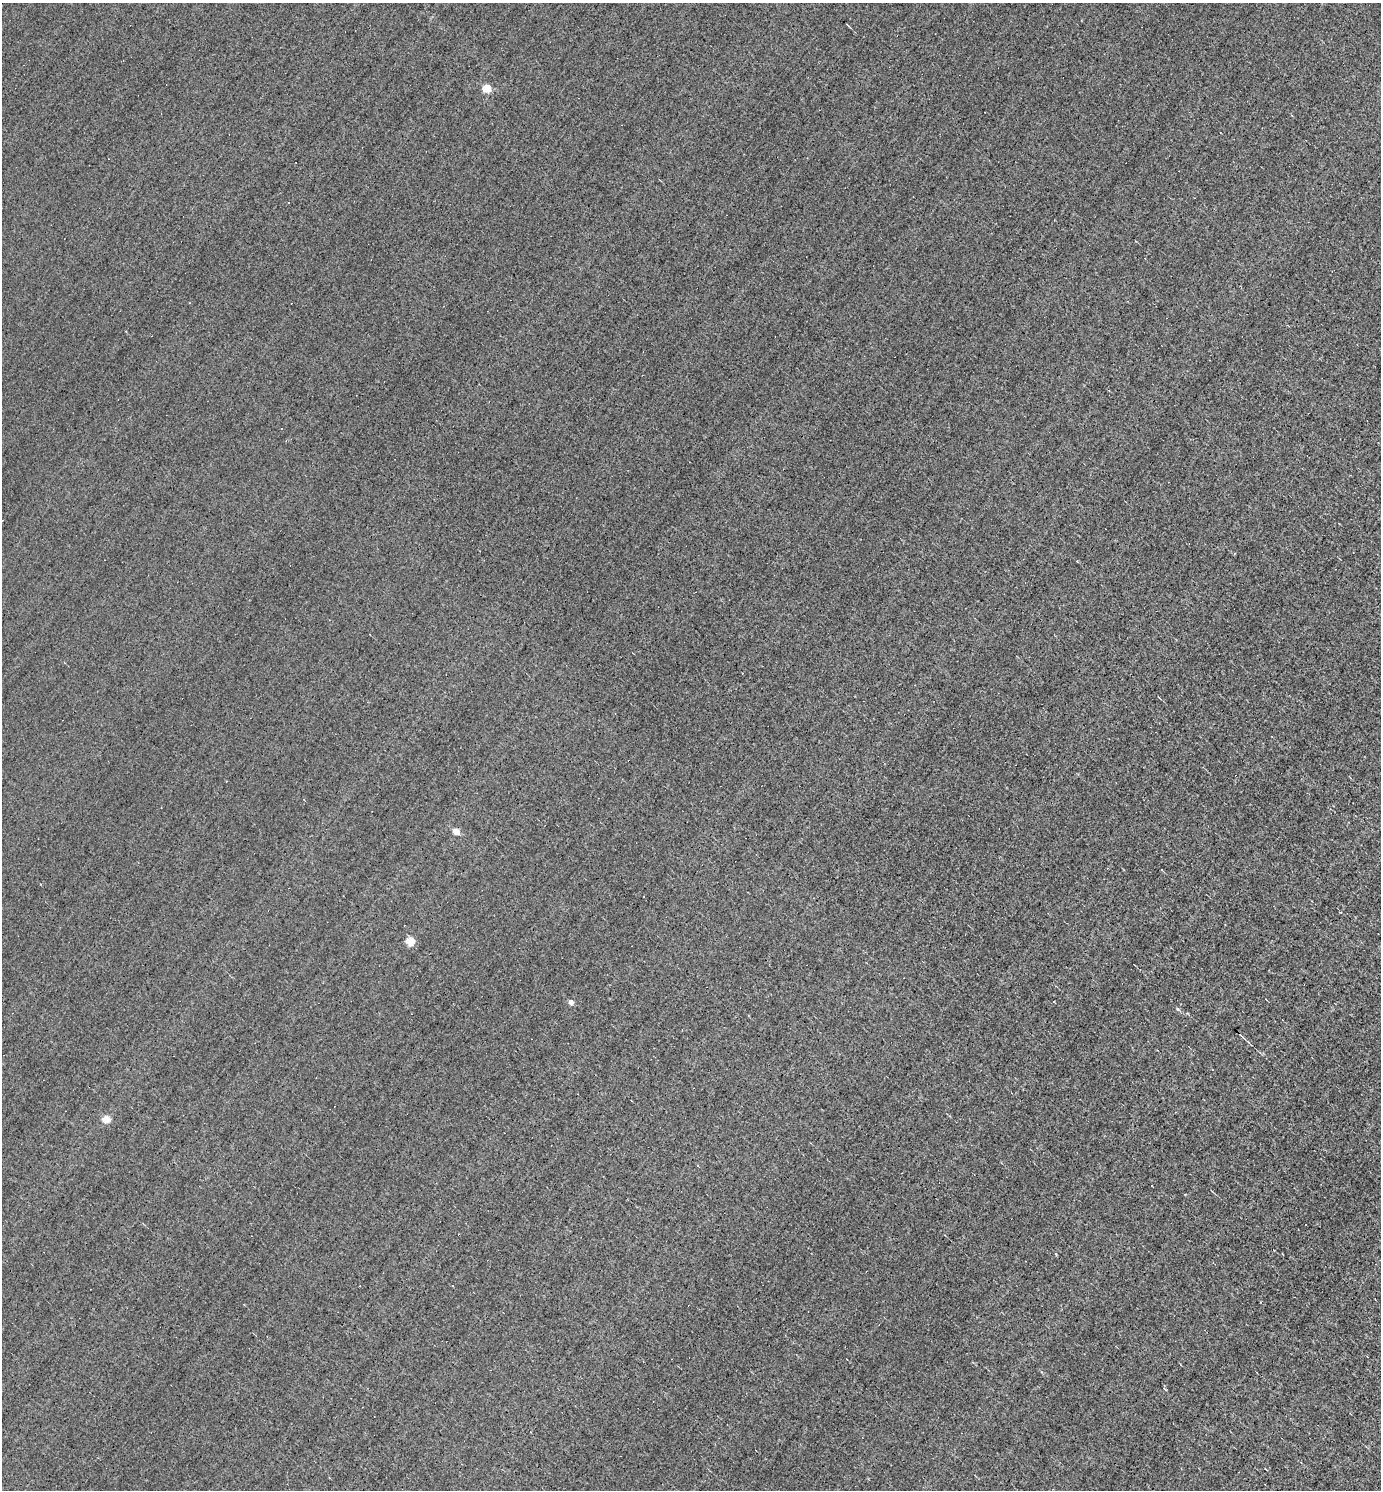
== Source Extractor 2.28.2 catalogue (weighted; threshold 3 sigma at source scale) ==
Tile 6 of 4 x 4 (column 2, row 2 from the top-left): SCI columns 1527-2905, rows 2977-4464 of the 5953 x 5952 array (HDU 1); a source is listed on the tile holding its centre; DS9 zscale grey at full resolution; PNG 1383 x 1492 px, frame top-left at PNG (2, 3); no overlay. Shown black and unused: <1% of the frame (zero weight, under 3 of 5 exposures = <1% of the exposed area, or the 3 px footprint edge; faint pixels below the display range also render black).
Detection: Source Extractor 2.28.2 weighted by HDU 2 'WHT'; one run over the whole footprint, this tile lists its part. Background -0.00175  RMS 0.045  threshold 0.202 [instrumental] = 3 sigma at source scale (4.5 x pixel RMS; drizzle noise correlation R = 1.50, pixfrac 1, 0.05/0.05 arcsec/px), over >= 5 px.
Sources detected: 20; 8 cosmic-ray / hot-pixel residue — not listed; the other 12 listed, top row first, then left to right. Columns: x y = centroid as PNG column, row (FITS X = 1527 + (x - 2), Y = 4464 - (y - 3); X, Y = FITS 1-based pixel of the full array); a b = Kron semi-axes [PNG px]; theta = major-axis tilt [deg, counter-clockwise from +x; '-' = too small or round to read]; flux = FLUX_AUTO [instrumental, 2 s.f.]
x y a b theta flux
487 88 5 4 - 170
288 203 3 2 - 5.8
1234 553 3 2 - 5.3
456 831 4 4 - 92
410 941 5 5 - 160
1054 1001 2 2 - 4.4
571 1002 4 4 - 39
1178 1009 5 4 - 5.8
1242 1036 9 3 -44 12
106 1119 5 4 - 110
697 1166 3 3 - 9
1056 1254 5 3 - 4.1